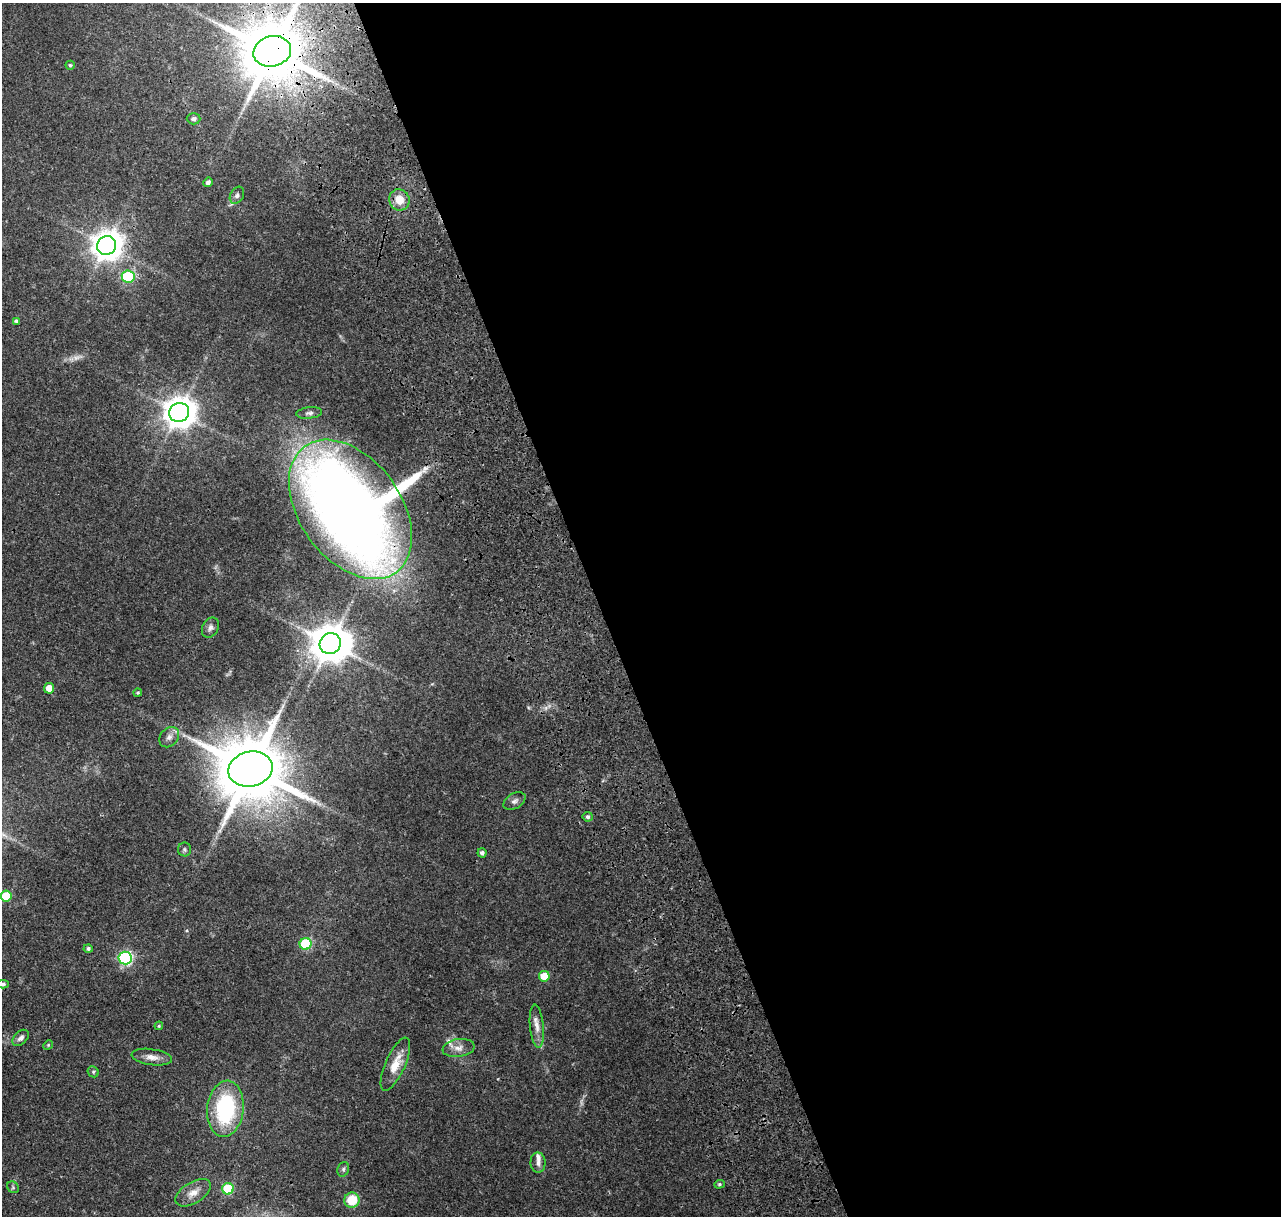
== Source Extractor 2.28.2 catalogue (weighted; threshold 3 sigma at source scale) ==
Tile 8 of 4 x 4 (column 4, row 2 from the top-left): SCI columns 4273-5551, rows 2910-4123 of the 5993 x 5867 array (HDU 1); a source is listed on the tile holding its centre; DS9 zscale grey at full resolution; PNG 1283 x 1218 px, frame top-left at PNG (2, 3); each listed source drawn as its Kron ellipse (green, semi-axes under 4 px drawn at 4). Shown black and unused: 53% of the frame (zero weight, under 3 of 4 exposures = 25% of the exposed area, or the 3 px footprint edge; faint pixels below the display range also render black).
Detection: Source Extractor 2.28.2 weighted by HDU 2 'WHT'; one run over the whole footprint, this tile lists its part. Background 0.142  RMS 0.0044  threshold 0.0196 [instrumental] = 3 sigma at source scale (4.5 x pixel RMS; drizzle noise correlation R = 1.50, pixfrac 1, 0.0396/0.0396 arcsec/px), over >= 5 px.
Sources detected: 49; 2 too faint to see at this stretch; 1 inside a brighter object's white glare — neither listed nor drawn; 2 inside a brighter listed object's ellipse — not listed separately; the other 44 listed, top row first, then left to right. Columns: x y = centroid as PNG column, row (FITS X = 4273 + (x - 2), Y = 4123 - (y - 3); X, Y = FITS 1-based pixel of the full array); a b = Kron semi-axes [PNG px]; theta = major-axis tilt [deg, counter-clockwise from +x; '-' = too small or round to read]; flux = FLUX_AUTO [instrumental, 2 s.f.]
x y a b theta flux
272 51 19 15 14 3100
70 65 4 4 - 0.63
194 119 7 5 0 1.2
208 182 5 4 - 1.6
237 195 9 6 60 1.2
399 200 11 10 - 5.6
107 246 10 9 - 610
128 276 6 6 - 31
16 321 4 4 - 0.86
179 412 10 9 - 660
309 413 13 5 6 1.3
350 509 78 50 -54 610
210 628 10 8 62 1.8
330 643 11 10 - 1100
49 688 5 5 - 4.9
138 693 4 4 - 0.59
169 737 11 8 48 2.2
250 769 22 17 13 3700
515 801 12 7 31 1.6
588 817 5 5 - 0.89
184 849 7 6 - 0.96
482 853 4 4 - 1.2
6 896 5 5 - 13
306 944 6 6 - 27
88 948 4 4 - 0.85
125 958 6 6 - 63
544 976 5 5 - 9.8
3 984 6 4 1 0.71
159 1026 4 4 - 0.48
537 1026 21 7 -85 3.5
21 1038 10 6 43 1.5
48 1045 5 4 - 0.47
459 1048 16 9 9 3
152 1057 20 8 -8 3.3
395 1064 29 9 66 7.4
93 1072 6 5 - 0.66
225 1109 28 18 84 40
538 1163 10 7 -89 1.9
343 1169 7 5 69 0.92
719 1184 5 4 - 0.61
13 1187 6 5 - 0.65
228 1189 6 5 - 29
193 1193 19 10 32 4.4
352 1200 7 7 - 10
Overlapping masked pixels (flux is a lower limit): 3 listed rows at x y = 272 51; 350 509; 250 769
Isophote crosses this tile's border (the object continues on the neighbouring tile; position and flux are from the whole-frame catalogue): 2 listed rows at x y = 272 51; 3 984